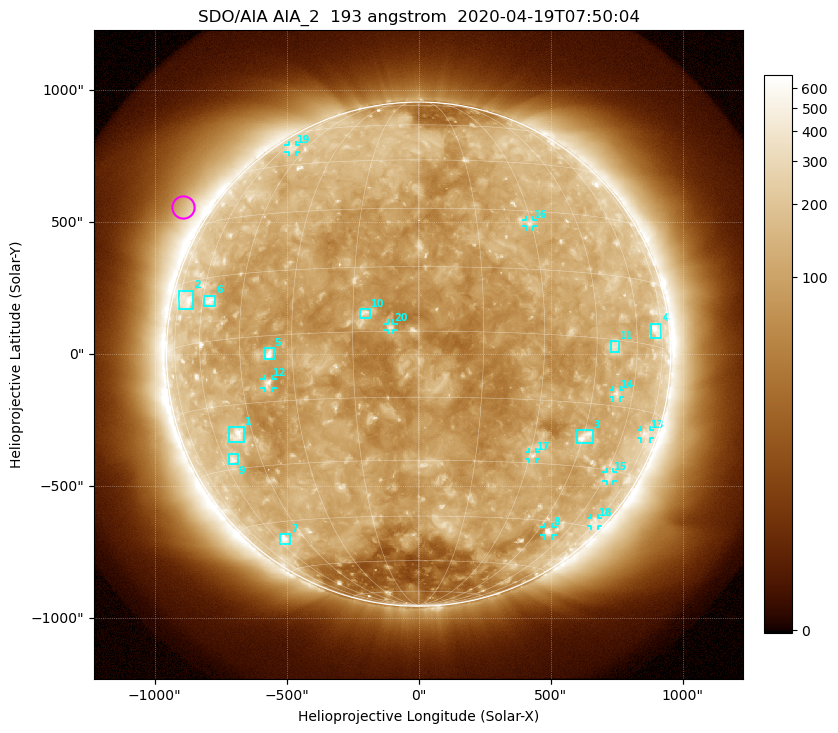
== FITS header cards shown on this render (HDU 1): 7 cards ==
TELESCOP= 'SDO/AIA'
INSTRUME= 'AIA_2'
WAVELNTH=                  193
WAVEUNIT= 'angstrom'
DATE-OBS= '2020-04-19T07:50:04.84'
CTYPE1  = 'HPLN-TAN'
CTYPE2  = 'HPLT-TAN'

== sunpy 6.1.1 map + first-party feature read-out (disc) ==
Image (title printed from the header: SDO/AIA AIA_2  193 angstrom  2020-04-19T07:50:04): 1024 x 1024 px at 2.4 arcsec/px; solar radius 955 arcsec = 398 px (full disc in frame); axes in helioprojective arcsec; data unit not stated in the header (colour bar unlabelled)
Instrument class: DISC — disc imager (sunpy class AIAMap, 193 A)
Bright regions (active regions / flare kernels): reference = the median radial profile (limb darkening/brightening removed); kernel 9 px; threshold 5 sigma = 150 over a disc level ~110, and >= 1.15x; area >= 12 px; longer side >= 10 px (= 24 arcsec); searched inside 0.97 R_sun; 24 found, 20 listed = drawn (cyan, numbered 1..; 10 of them under ~33 arcsec drawn as corner ticks so the feature stays visible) (cap 20 boxes per figure: the strongest are kept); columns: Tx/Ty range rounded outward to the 5 arcsec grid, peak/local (2 s.f.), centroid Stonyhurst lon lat
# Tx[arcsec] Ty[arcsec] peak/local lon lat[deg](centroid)
1 -720..-660 -330..-275 5.1 -50 -22
2 -910..-855 170..240 3.5 -69 +11
3 600..660 -335..-285 5 +46 -23
4 880..920 60..115 3.6 +71 +4
5 -585..-550 -20..25 6.8 -36 -4
6 -815..-770 180..220 3.8 -57 +9
7 -525..-485 -720..-680 3.8 -56 -50
8 475..510 -690..-655 4.5 +50 -48
9 -720..-685 -420..-380 3.3 -56 -28
10 -225..-180 135..170 5.5 -12 +4
11 725..760 10..50 2.9 +51 -2
12 -585..-555 -130..-90 4.3 -37 -11
13 840..875 -320..-285 2.3 +73 -20
14 735..765 -165..-135 3 +53 -12
15 710..740 -480..-445 2.3 +62 -31
16 405..435 485..510 3.2 +30 +27
17 420..445 -395..-370 3.5 +31 -28
18 650..680 -650..-620 2.1 +73 -43
19 -495..-465 765..795 2 -54 +52
20 -120..-95 90..115 5.2 -6 +1
Off-limb structures (1.02-1.3 R_sun): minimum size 162 px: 4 found; the strongest spans PA ~35..70 deg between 1.02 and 1.3 R_sun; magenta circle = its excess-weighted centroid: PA ~60 deg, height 1.1 R_sun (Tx ~-890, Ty ~560 arcsec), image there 1.9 x the reference